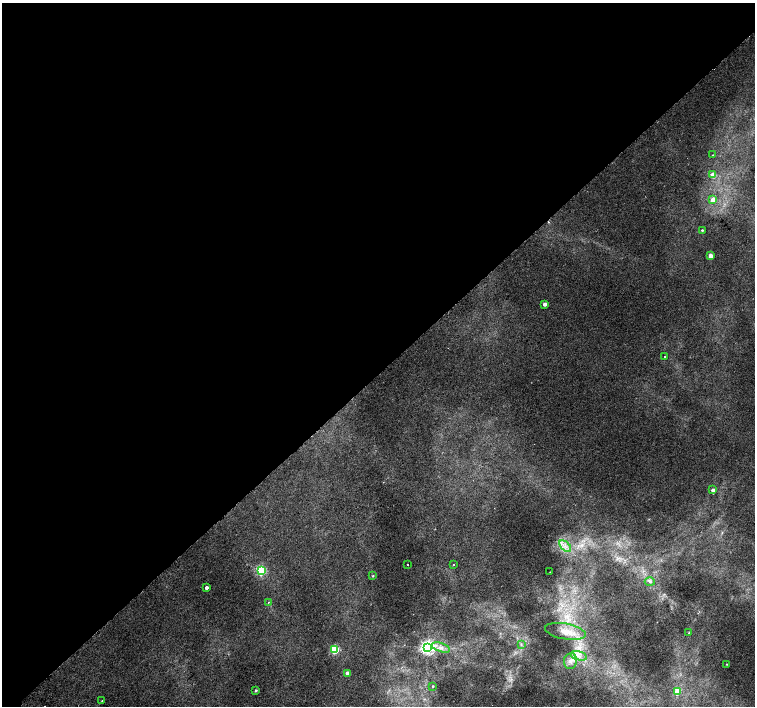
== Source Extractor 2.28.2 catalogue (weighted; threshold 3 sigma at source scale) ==
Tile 2 of 4 x 4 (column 2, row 1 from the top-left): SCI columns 1557-3062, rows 4486-5892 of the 6118 x 6093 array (HDU 1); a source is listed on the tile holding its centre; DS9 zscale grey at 2 x 2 block average (1 PNG px = mean of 2 x 2 image px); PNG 757 x 708 px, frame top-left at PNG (2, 3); each listed source drawn as its Kron ellipse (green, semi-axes under 4 px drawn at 4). Shown black and unused: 53% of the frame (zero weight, under 2 of 3 exposures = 3% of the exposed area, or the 3 px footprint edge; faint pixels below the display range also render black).
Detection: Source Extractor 2.28.2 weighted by HDU 2 'WHT'; one run over the whole footprint, this tile lists its part. Background 0.00744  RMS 0.0038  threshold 0.0172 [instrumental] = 3 sigma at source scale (4.5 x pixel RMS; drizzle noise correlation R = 1.50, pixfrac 1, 0.0396/0.0396 arcsec/px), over >= 5 px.
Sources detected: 31; all 31 listed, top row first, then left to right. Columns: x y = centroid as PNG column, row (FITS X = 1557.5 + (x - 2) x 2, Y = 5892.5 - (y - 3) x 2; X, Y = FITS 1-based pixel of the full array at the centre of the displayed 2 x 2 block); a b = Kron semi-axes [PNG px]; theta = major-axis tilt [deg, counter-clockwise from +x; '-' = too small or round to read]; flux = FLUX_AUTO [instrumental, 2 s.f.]
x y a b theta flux
713 155 2 2 - 0.37
713 175 3 3 - 10
713 199 3 3 - 7.8
702 230 2 2 - 1.1
710 256 3 2 - 11
545 304 3 3 - 4.7
665 357 2 2 - 0.62
713 490 3 3 - 3.7
565 546 7 3 -45 3.3
453 564 2 2 - 1.8
408 565 2 2 - 0.9
261 571 3 3 - 99
550 572 2 2 - 0.28
373 576 3 2 - 0.87
650 582 5 2 - 1.4
206 588 2 2 - 4.8
268 602 2 2 - 0.94
565 631 21 8 -10 13
689 633 2 2 - 0.48
521 645 4 2 - 0.9
428 647 4 4 - 290
441 647 9 4 -19 4.4
334 650 3 3 - 73
579 656 9 2 -15 2.9
570 661 8 6 82 5.4
727 664 2 2 - 0.53
347 673 3 3 - 5.5
433 686 2 2 - 0.68
256 690 3 2 - 1.2
677 691 3 3 - 25
102 701 2 2 - 0.37
Diffuse or blended objects may show on this block-average render without a row.